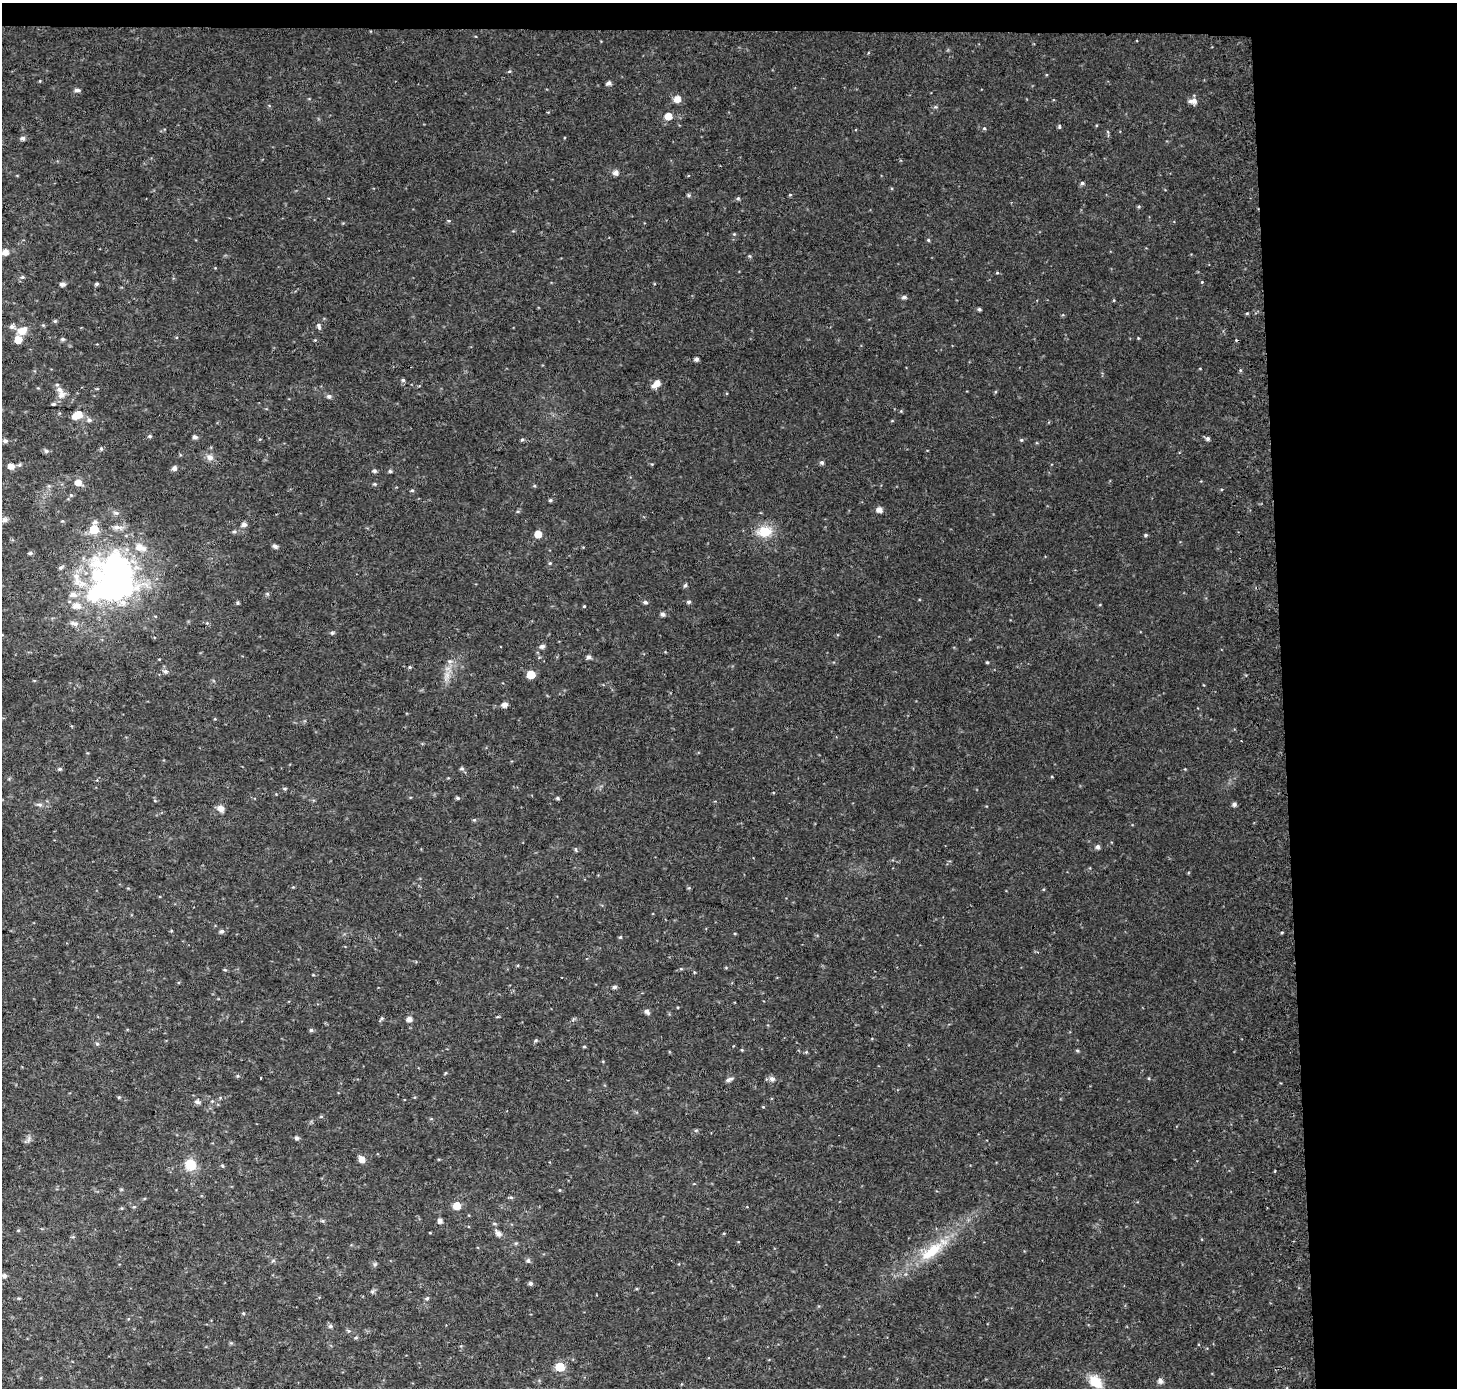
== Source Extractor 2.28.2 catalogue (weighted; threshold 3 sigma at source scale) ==
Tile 3 of 3 x 3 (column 3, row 1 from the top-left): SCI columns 2984-4438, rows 2774-4159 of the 4511 x 4167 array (HDU 1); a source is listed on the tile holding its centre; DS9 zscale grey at full resolution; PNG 1459 x 1390 px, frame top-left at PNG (2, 3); no overlay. Shown black and unused: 14% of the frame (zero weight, under 2 of 3 exposures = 2% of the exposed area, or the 3 px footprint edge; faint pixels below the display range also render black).
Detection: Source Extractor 2.28.2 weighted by HDU 2 'WHT'; one run over the whole footprint, this tile lists its part. Background 0.0409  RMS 0.011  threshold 0.0487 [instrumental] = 3 sigma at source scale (4.5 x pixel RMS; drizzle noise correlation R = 1.50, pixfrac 1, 0.0396/0.0396 arcsec/px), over >= 5 px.
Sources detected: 171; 3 inside a brighter object's white glare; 1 cosmic-ray / hot-pixel residue — not listed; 7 inside a brighter listed object's ellipse — not listed separately; the other 160 listed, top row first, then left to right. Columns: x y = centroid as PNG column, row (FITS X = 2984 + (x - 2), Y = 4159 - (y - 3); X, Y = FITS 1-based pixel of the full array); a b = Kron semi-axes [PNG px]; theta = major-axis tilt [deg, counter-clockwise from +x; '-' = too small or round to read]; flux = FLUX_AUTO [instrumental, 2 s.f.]
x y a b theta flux
509 71 5 3 - 1.1
609 83 5 4 - 3.9
77 90 5 5 - 3.5
677 99 6 6 - 11
1193 101 11 7 0 5.8
668 116 6 5 - 15
1059 127 6 4 81 1.5
984 128 5 4 - 1.4
22 138 6 5 - 3.1
615 173 6 6 - 4.3
1082 183 5 4 - 2.3
689 195 5 5 - 1.8
790 195 4 4 - 1.1
738 198 5 4 - 1.7
734 234 4 4 - 1
928 240 4 4 - 1.3
5 252 6 5 - 8.6
749 256 6 3 -70 1.2
997 273 5 3 - 0.95
22 277 6 5 - 1.8
1202 282 4 4 - 0.92
62 284 5 4 - 3.9
97 284 4 4 - 1.9
904 297 6 5 - 2.9
979 309 4 4 - 1.8
55 321 5 4 - 1.5
319 326 8 5 -71 3
22 331 13 10 25 11
1138 338 4 3 - 0.88
62 339 5 5 - 2.1
18 340 6 5 - 15
696 359 5 4 - 3.3
1240 370 5 3 - 1.1
403 380 5 5 - 1.8
657 383 6 6 - 7.3
57 385 5 5 - 1.6
61 395 8 8 - 7.4
329 396 6 5 - 2.9
53 404 5 4 - 1.4
77 415 11 7 24 18
89 420 7 5 -15 2.9
150 436 5 4 - 1.8
195 437 5 4 - 3.3
1208 438 5 5 - 2.9
522 440 5 4 - 1.5
1021 440 5 4 - 1.4
5 441 6 5 - 2.7
101 449 5 5 - 1.8
46 451 6 5 - 2.5
210 457 10 8 -32 5.9
822 463 5 5 - 2.4
11 466 6 5 - 7.7
174 468 5 5 - 4
374 471 5 5 - 2.1
390 471 4 4 - 1.7
78 482 7 6 - 9.3
375 484 5 4 - 1.3
412 490 4 4 - 1.4
550 500 4 3 - 1.9
879 510 6 5 - 6.2
116 513 8 5 -10 2.8
5 520 6 5 - 4.2
95 522 6 6 - 3.1
244 524 5 5 - 4.5
117 527 12 7 -4 5.5
94 530 6 6 - 28
765 531 18 13 6 22
234 532 5 5 - 1.8
538 534 5 5 - 14
1146 535 5 4 - 1.7
275 546 6 5 - 3.1
139 547 9 8 - 8.9
30 553 6 4 0 2.2
550 563 4 4 - 1.3
61 567 6 5 - 2.5
116 580 43 30 -71 390
82 584 19 10 -9 15
685 585 5 5 - 2.3
73 594 8 7 - 6.9
267 594 5 5 - 1.7
645 602 5 4 - 2.5
689 602 5 4 - 2.1
237 603 4 4 - 1.6
76 606 11 8 -6 9.9
584 606 3 3 - 0.92
662 614 5 5 - 3.6
207 623 5 5 - 1.3
74 624 13 7 -19 5.4
332 633 5 4 - 1.5
542 646 6 5 - 3.2
588 657 5 5 - 3
987 662 4 3 - 1.1
410 667 5 4 - 1.3
165 671 7 6 - 3.2
531 675 5 5 - 24
447 676 16 7 74 8.8
504 704 5 5 - 5.6
462 768 6 5 - 2.1
60 769 6 5 - 1.6
285 789 6 4 0 1.5
457 798 5 4 - 1.6
557 798 5 4 - 1.7
155 801 5 3 - 0.92
1234 804 5 5 - 3.4
40 805 7 5 -17 2.6
221 808 9 8 - 6.3
474 820 5 5 - 1.3
1098 847 5 5 - 3.8
576 849 6 4 -89 1.4
171 931 4 3 - 0.85
222 931 6 5 - 2.6
620 937 5 4 - 1.2
681 969 5 3 - 1
225 970 5 3 - 1.1
615 987 4 4 - 3
647 1012 7 5 -41 3.4
382 1018 6 5 - 1.7
409 1019 5 5 - 5.4
311 1030 5 5 - 1.9
536 1040 6 4 37 1.6
97 1044 5 5 - 1.7
584 1046 5 3 - 1.2
742 1050 4 3 - 0.93
1077 1050 5 3 - 1.3
806 1052 4 4 - 1.2
238 1076 5 4 - 1.4
260 1078 3 3 - 4.7
772 1079 8 7 - 3.8
729 1080 9 4 24 3.4
119 1097 5 4 - 1.1
212 1101 5 5 - 1.3
197 1102 8 6 -14 3.1
763 1107 4 3 - 0.88
321 1116 6 4 0 1.1
296 1138 5 5 - 2.4
29 1140 10 3 69 2.1
362 1159 6 5 - 10
191 1165 13 11 -64 21
222 1166 5 4 - 1.4
560 1190 5 3 - 0.87
511 1197 7 3 -8 1.5
457 1206 5 5 - 19
322 1221 5 5 - 1.4
440 1221 5 4 - 5
498 1233 7 5 -50 5.9
73 1237 5 3 - 1.2
516 1243 5 4 - 1.4
932 1251 41 15 38 43
528 1261 6 5 - 2.5
375 1264 6 5 - 1.9
4 1276 5 4 - 2.9
530 1283 5 5 - 2.4
372 1291 6 5 - 2
427 1298 6 5 - 2
243 1313 5 3 - 1.2
330 1326 6 5 - 2.4
356 1338 5 4 - 1.5
560 1367 6 5 - 41
1160 1381 7 7 - 3.6
1095 1382 16 11 -44 22
Unlisted compact peaks at least as high as the median listed source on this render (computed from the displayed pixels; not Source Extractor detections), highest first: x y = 1247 313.